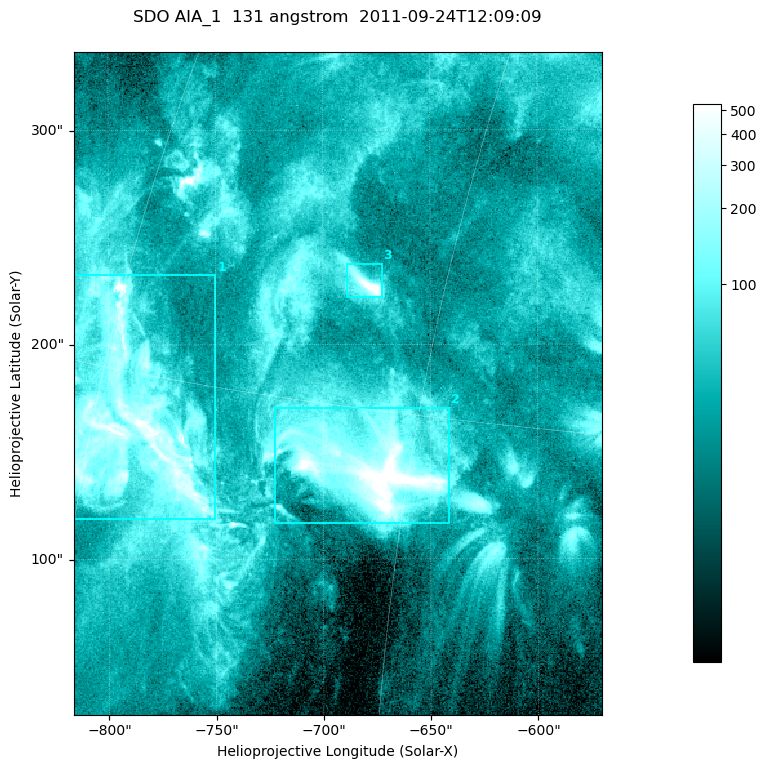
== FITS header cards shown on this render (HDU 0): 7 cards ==
TELESCOP= 'SDO     '           /
INSTRUME= 'AIA_1   '           /
WAVELNTH=                  131 /
WAVEUNIT= 'angstrom'           /
DATE-OBS= '2011-09-24T12:09:09.62' /
CTYPE1  = 'HPLN-TAN'           /
CTYPE2  = 'HPLT-TAN'           /

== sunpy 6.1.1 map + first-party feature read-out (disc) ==
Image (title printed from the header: SDO AIA_1  131 angstrom  2011-09-24T12:09:09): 410 x 514 px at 0.601 arcsec/px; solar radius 956 arcsec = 1592 px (partial field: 2.6% of the solar disc is inside the frame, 100% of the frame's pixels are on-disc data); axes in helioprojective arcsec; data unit not stated in the header (colour bar unlabelled)
Pointing: header CRPIX1/2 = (2043.14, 2045.51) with CRVAL1/2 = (0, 0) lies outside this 410 x 514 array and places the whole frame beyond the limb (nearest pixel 1.41 R_sun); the SolarSoft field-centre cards XCEN/YCEN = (-693.1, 181.9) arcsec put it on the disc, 1320 arcsec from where CRPIX/CRVAL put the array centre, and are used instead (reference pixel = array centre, CRVAL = XCEN/YCEN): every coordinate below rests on XCEN/YCEN
Orientation: roll -0.139 deg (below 1 deg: not rotated)
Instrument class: DISC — disc imager (sunpy class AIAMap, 131 A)
Bright regions (active regions / flare kernels): reference = the on-disc median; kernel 3 px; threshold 5 sigma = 115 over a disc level ~36.6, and >= 1.15x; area >= 210 px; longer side >= 5 px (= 3 arcsec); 3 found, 3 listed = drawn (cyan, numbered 1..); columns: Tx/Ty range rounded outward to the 2 arcsec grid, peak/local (2 s.f.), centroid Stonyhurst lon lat
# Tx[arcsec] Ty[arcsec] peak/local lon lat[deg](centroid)
1 -818..-750 118..234 30 -58 +14
2 -724..-640 116..172 36 -47 +13
3 -690..-672 222..238 27 -48 +18